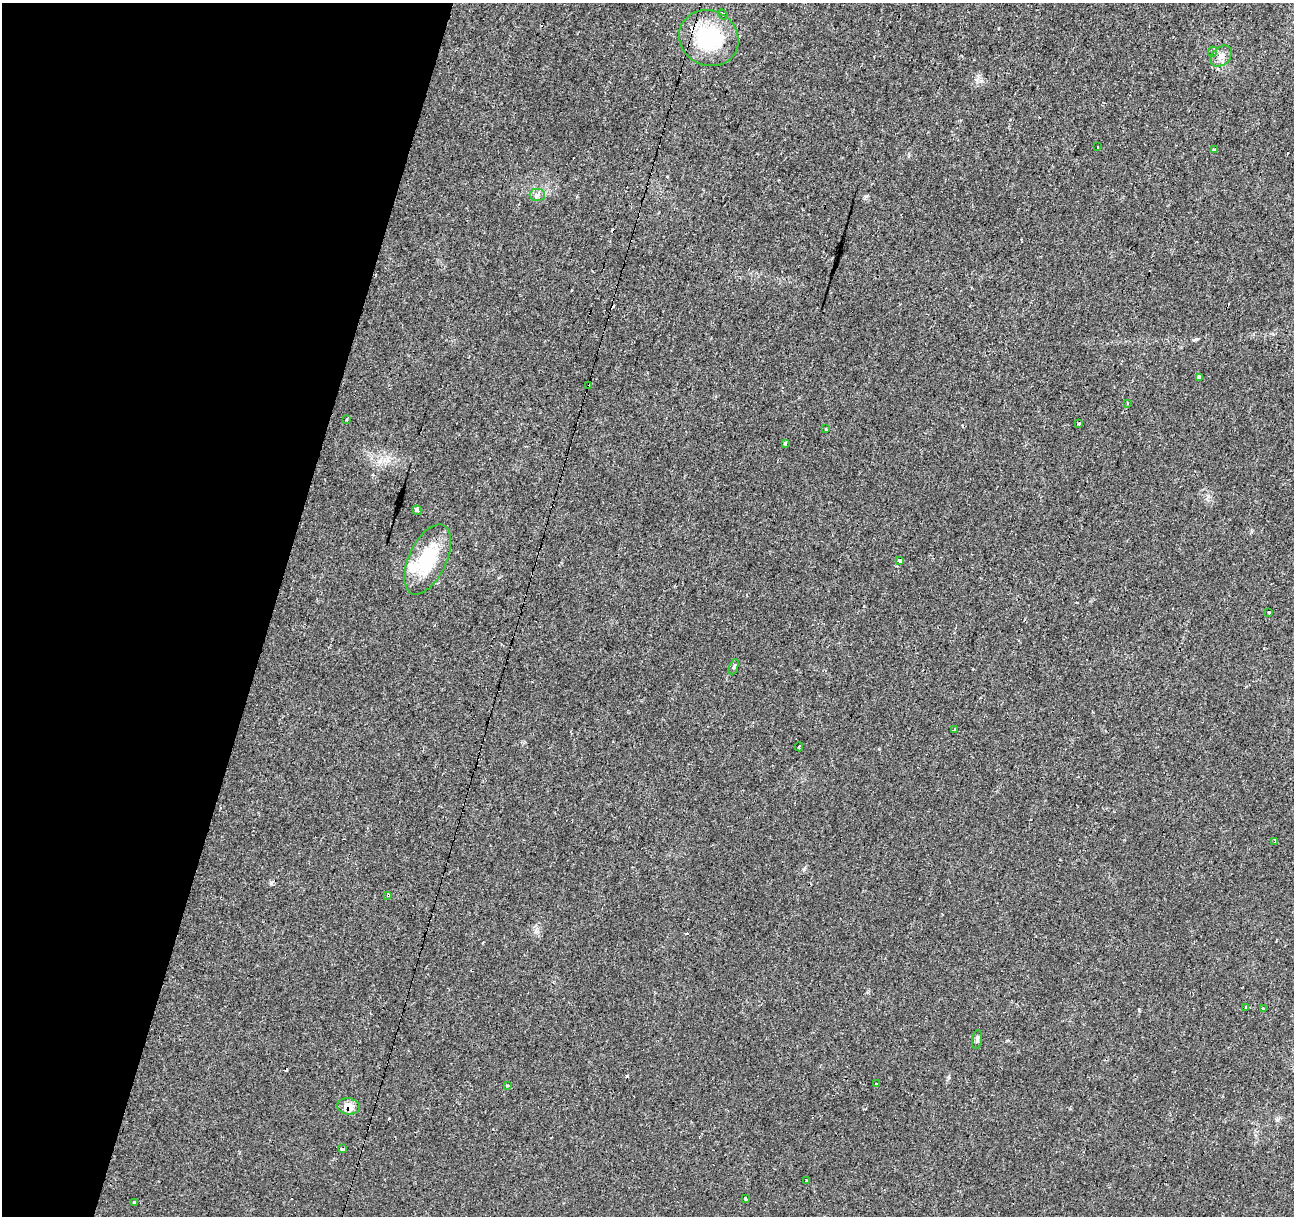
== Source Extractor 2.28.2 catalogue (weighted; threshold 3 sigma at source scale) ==
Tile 9 of 4 x 4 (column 1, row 3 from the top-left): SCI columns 1-1292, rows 1432-2645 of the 5172 x 5351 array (HDU 1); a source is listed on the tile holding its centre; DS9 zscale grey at full resolution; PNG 1296 x 1218 px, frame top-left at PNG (2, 3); each listed source drawn as its Kron ellipse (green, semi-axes under 4 px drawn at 4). Shown black and unused: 21% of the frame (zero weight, under 2 of 3 exposures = <1% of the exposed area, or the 3 px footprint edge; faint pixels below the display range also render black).
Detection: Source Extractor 2.28.2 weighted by HDU 2 'WHT'; one run over the whole footprint, this tile lists its part. Background 0.0242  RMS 0.004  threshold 0.0181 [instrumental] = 3 sigma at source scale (4.5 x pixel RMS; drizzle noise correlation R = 1.50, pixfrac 1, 0.0396/0.0396 arcsec/px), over >= 5 px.
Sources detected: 44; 10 cosmic-ray / hot-pixel residue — neither listed nor drawn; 1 inside a brighter listed object's ellipse — not listed separately; the other 33 listed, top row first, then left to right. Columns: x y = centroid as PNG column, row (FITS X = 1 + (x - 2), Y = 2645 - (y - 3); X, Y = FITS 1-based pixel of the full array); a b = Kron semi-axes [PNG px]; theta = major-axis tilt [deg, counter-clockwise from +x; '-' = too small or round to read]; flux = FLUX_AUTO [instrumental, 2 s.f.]
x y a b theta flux
723 14 5 3 - 4.3
709 38 30 27 -28 31
1212 52 5 3 - 0.52
1221 56 12 8 45 2.4
1098 147 2 2 - 0.4
1214 149 4 3 - 13
537 195 7 6 - 1.3
1200 377 3 3 - 48
588 386 3 3 - 6.7
1128 403 4 3 - 0.59
347 419 3 3 - 0.76
1079 424 3 3 - 0.72
826 429 3 3 - 2.3
786 444 3 3 - 1.9
417 510 5 4 - 3.9
428 559 38 18 65 21
899 560 3 3 - 10
1269 612 3 3 - 0.76
734 667 8 4 70 0.63
954 730 3 3 - 3.3
799 747 4 2 - 0.9
1275 841 3 3 - 0.45
388 895 3 3 - 0.95
1246 1008 3 3 - 4
1263 1008 3 3 - 8.2
977 1040 10 5 81 1
876 1084 3 3 - 2.6
508 1086 3 3 - 0.49
348 1106 11 8 -7 4.7
343 1149 4 3 - 4.5
806 1180 3 3 - 2.4
746 1198 3 3 - 1.2
134 1202 3 3 - 1
Overlapping masked pixels (flux is a lower limit): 3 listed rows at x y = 588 386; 388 895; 348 1106
Unlisted compact peaks at least as high as the median listed source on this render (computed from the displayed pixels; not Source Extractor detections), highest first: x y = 1196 339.